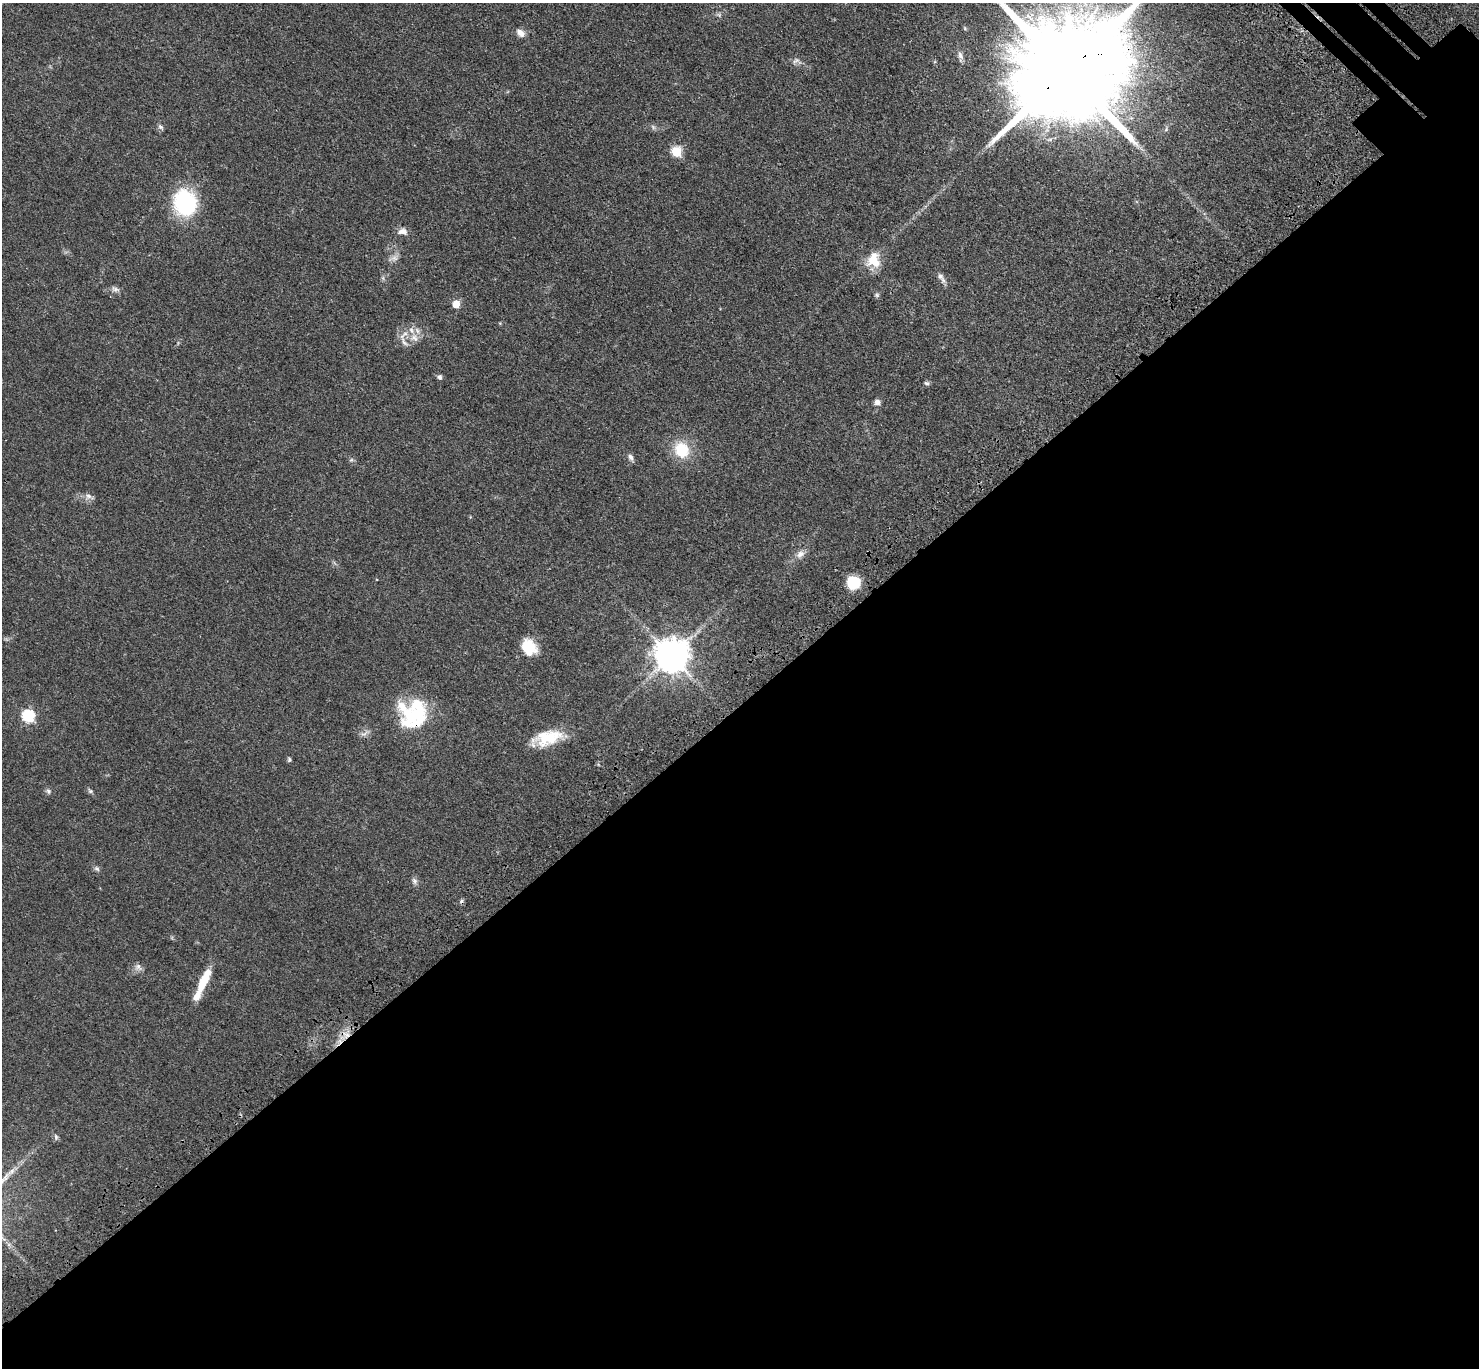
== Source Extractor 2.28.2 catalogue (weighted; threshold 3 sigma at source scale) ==
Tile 15 of 4 x 4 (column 3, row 4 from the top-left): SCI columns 3056-4532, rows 395-1760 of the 6111 x 6111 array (HDU 1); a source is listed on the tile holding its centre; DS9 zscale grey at full resolution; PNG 1481 x 1370 px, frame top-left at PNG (2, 3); no overlay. Shown black and unused: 49% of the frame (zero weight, under 3 of 4 exposures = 6% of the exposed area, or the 3 px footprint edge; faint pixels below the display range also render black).
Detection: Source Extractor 2.28.2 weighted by HDU 2 'WHT'; one run over the whole footprint, this tile lists its part. Background 0.0395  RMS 0.0055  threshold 0.0245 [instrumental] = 3 sigma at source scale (4.5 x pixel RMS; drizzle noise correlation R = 1.50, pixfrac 1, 0.05/0.05 arcsec/px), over >= 5 px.
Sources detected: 51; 2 too faint to see at this stretch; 1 inside a brighter object's white glare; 1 cosmic-ray / hot-pixel residue — not listed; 5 inside a brighter listed object's ellipse — not listed separately; the other 42 listed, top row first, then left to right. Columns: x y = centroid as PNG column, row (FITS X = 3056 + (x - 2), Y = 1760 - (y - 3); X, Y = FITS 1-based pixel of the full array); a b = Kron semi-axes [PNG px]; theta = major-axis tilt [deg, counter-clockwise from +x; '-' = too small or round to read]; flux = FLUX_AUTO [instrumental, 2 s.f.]
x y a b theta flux
965 28 6 4 -88 0.65
520 33 12 7 -37 3.5
960 56 12 6 -69 2.2
797 61 14 9 -15 2.7
1066 72 35 23 39 23000
160 127 8 5 -44 1.3
1166 129 6 4 48 0.89
676 152 6 6 - 29
185 203 21 17 -71 65
403 231 12 8 -1 3.4
394 258 11 8 32 2.8
874 260 21 18 85 11
383 278 7 4 -72 0.95
941 278 16 6 -58 2.5
115 289 11 7 -29 2
877 295 6 6 - 1
456 304 5 5 - 11
414 338 13 12 - 4.9
439 377 6 6 - 1.4
927 383 7 6 - 1.1
877 402 7 6 - 2.5
681 450 15 13 -58 20
631 457 9 6 -55 2
351 460 7 4 18 0.83
89 496 12 8 -19 2.6
800 554 13 9 43 3.6
853 582 11 11 - 20
529 647 20 16 -59 12
672 656 10 10 - 1200
414 714 37 26 -6 38
28 716 6 6 - 65
365 733 17 5 27 2.2
547 738 36 16 15 19
289 760 6 4 88 0.89
48 791 8 6 -47 1.4
90 791 8 6 -34 1.1
97 869 8 6 -41 1.3
414 881 9 7 -64 1.7
138 967 11 9 -44 2.5
204 980 31 9 64 14
346 1035 12 10 -39 5.4
56 1137 8 6 -75 1.2
Overlapping masked pixels (flux is a lower limit): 3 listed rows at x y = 1066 72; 414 714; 346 1035
Isophote crosses this tile's border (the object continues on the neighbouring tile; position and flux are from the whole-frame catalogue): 1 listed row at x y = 1066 72